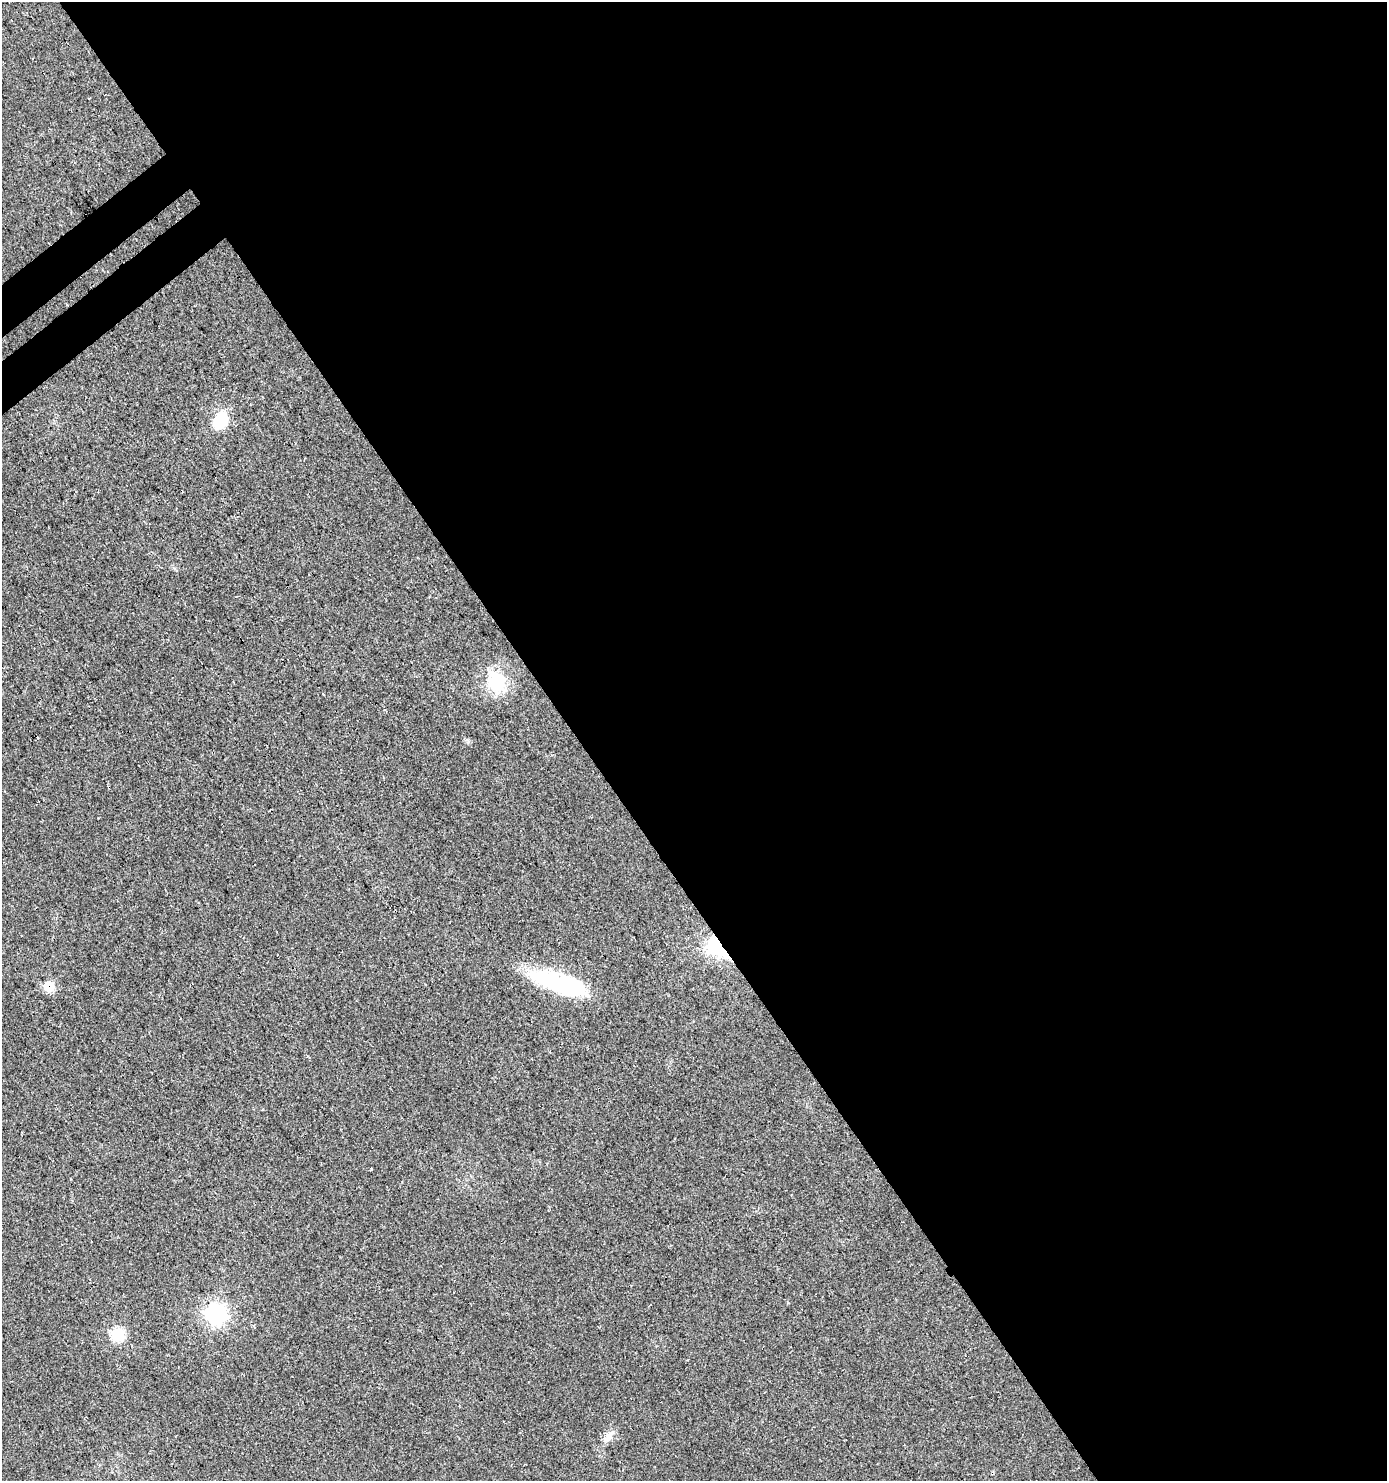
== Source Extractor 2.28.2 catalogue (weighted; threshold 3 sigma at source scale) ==
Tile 8 of 4 x 4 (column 4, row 2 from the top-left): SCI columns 4385-5769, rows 3003-4481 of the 5935 x 6014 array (HDU 1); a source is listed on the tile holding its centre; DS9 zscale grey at full resolution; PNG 1389 x 1483 px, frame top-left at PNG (2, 2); no overlay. Shown black and unused: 59% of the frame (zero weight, under 3 of 4 exposures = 5% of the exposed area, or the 3 px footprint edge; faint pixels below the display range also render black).
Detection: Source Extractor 2.28.2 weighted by HDU 2 'WHT'; one run over the whole footprint, this tile lists its part. Background 0.0241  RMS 0.007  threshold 0.0313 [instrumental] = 3 sigma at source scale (4.5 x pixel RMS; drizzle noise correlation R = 1.50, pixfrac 1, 0.0396/0.0396 arcsec/px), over >= 5 px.
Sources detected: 8; all 8 listed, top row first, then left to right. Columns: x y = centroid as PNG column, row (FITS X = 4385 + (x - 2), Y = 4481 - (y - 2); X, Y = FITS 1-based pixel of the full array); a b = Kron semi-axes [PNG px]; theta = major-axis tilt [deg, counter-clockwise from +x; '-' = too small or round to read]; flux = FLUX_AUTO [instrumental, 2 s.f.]
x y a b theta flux
220 420 18 13 61 22
496 681 27 22 -79 31
716 947 36 19 -44 30
560 983 62 19 -16 74
49 986 7 7 - 24
216 1314 8 8 - 310
118 1335 7 6 - 72
609 1436 17 8 58 5.5
Overlapping masked pixels (flux is a lower limit): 2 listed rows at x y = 716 947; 49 986